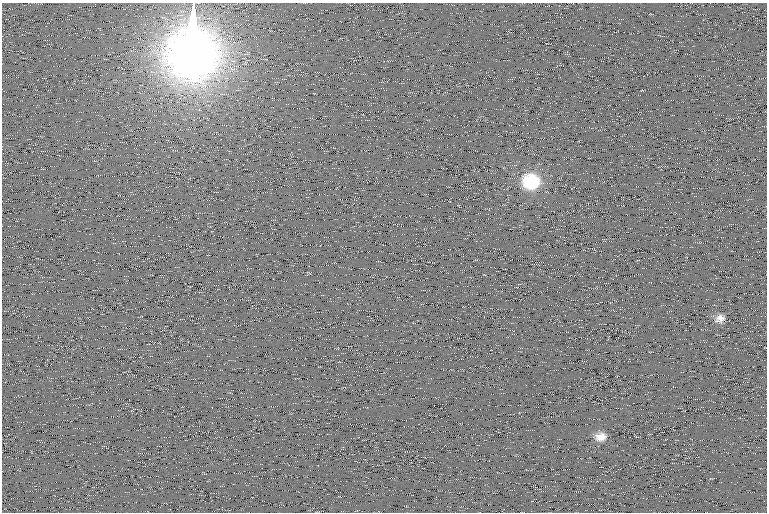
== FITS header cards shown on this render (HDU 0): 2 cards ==
NAXIS1  =                  765 /
NAXIS2  =                  510 /

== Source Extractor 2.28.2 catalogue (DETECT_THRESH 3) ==
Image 765 x 510 px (HDU 0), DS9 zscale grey, 1 PNG px = 1 image px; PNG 769 x 514 px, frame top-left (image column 1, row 510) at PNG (2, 3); no overlay
Background 111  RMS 11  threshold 32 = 3 sigma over >= 5 px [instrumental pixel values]
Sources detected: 4; all 4 listed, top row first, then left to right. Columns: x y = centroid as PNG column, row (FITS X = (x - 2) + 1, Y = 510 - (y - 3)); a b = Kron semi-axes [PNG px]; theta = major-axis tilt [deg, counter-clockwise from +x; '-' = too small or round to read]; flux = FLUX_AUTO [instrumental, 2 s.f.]
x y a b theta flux
192 48 60 26 89 1.4e+06
531 181 16 14 -6 5.0e+04
720 318 12 9 29 5.7e+03
601 437 13 10 11 7.8e+03
At the frame edge (FLAGS 8, measured only in part): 1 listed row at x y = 192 48